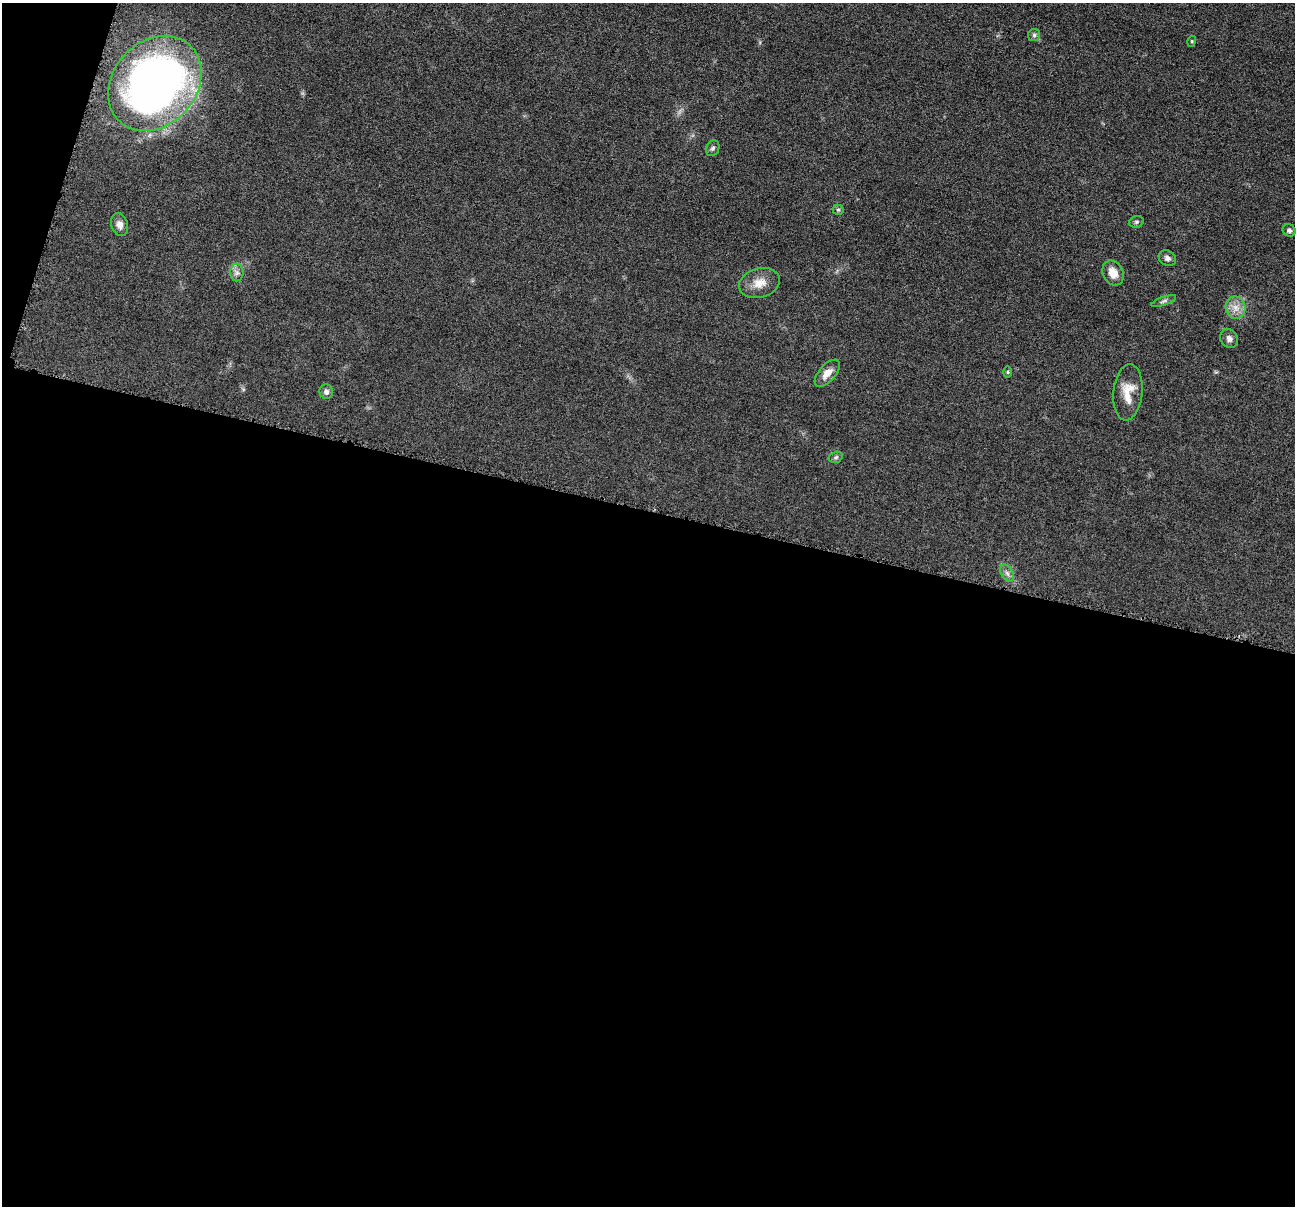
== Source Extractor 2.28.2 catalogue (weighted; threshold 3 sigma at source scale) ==
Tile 13 of 4 x 4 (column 1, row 4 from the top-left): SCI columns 6-1298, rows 255-1458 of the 5184 x 5201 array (HDU 1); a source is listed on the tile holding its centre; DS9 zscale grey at full resolution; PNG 1297 x 1208 px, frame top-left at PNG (2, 3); each listed source drawn as its Kron ellipse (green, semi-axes under 4 px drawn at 4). Shown black and unused: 59% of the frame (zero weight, under 4 of 8 exposures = <1% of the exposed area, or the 3 px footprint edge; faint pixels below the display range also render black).
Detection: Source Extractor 2.28.2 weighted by HDU 2 'WHT'; one run over the whole footprint, this tile lists its part. Background 0.036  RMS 0.0036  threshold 0.0148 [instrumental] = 3 sigma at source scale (4.09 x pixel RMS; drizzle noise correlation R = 1.36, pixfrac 0.8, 0.05/0.05 arcsec/px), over >= 5 px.
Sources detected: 21; all 21 listed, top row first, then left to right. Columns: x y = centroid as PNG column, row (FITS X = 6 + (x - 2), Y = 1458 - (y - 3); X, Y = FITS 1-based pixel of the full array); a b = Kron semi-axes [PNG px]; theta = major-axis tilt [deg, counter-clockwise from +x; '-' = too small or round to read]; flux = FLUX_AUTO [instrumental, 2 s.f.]
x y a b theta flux
1034 35 6 6 - 0.75
1192 41 5 3 - 0.33
155 83 52 42 48 190
713 148 8 6 61 0.83
838 210 5 5 - 0.55
1136 222 7 5 15 0.69
120 225 12 8 -74 1.9
1289 230 7 6 - 0.92
1167 258 9 7 -30 1.2
237 273 9 6 90 1.3
1113 273 13 10 -63 3.9
759 283 21 14 16 4.7
1164 301 13 4 20 0.98
1236 308 11 10 - 3
1229 338 10 8 -56 1.6
1008 372 6 4 89 0.41
827 373 16 8 49 3.2
326 392 7 6 - 1.1
1128 392 28 14 85 6.2
836 457 7 5 16 0.64
1007 573 9 6 -60 1.2